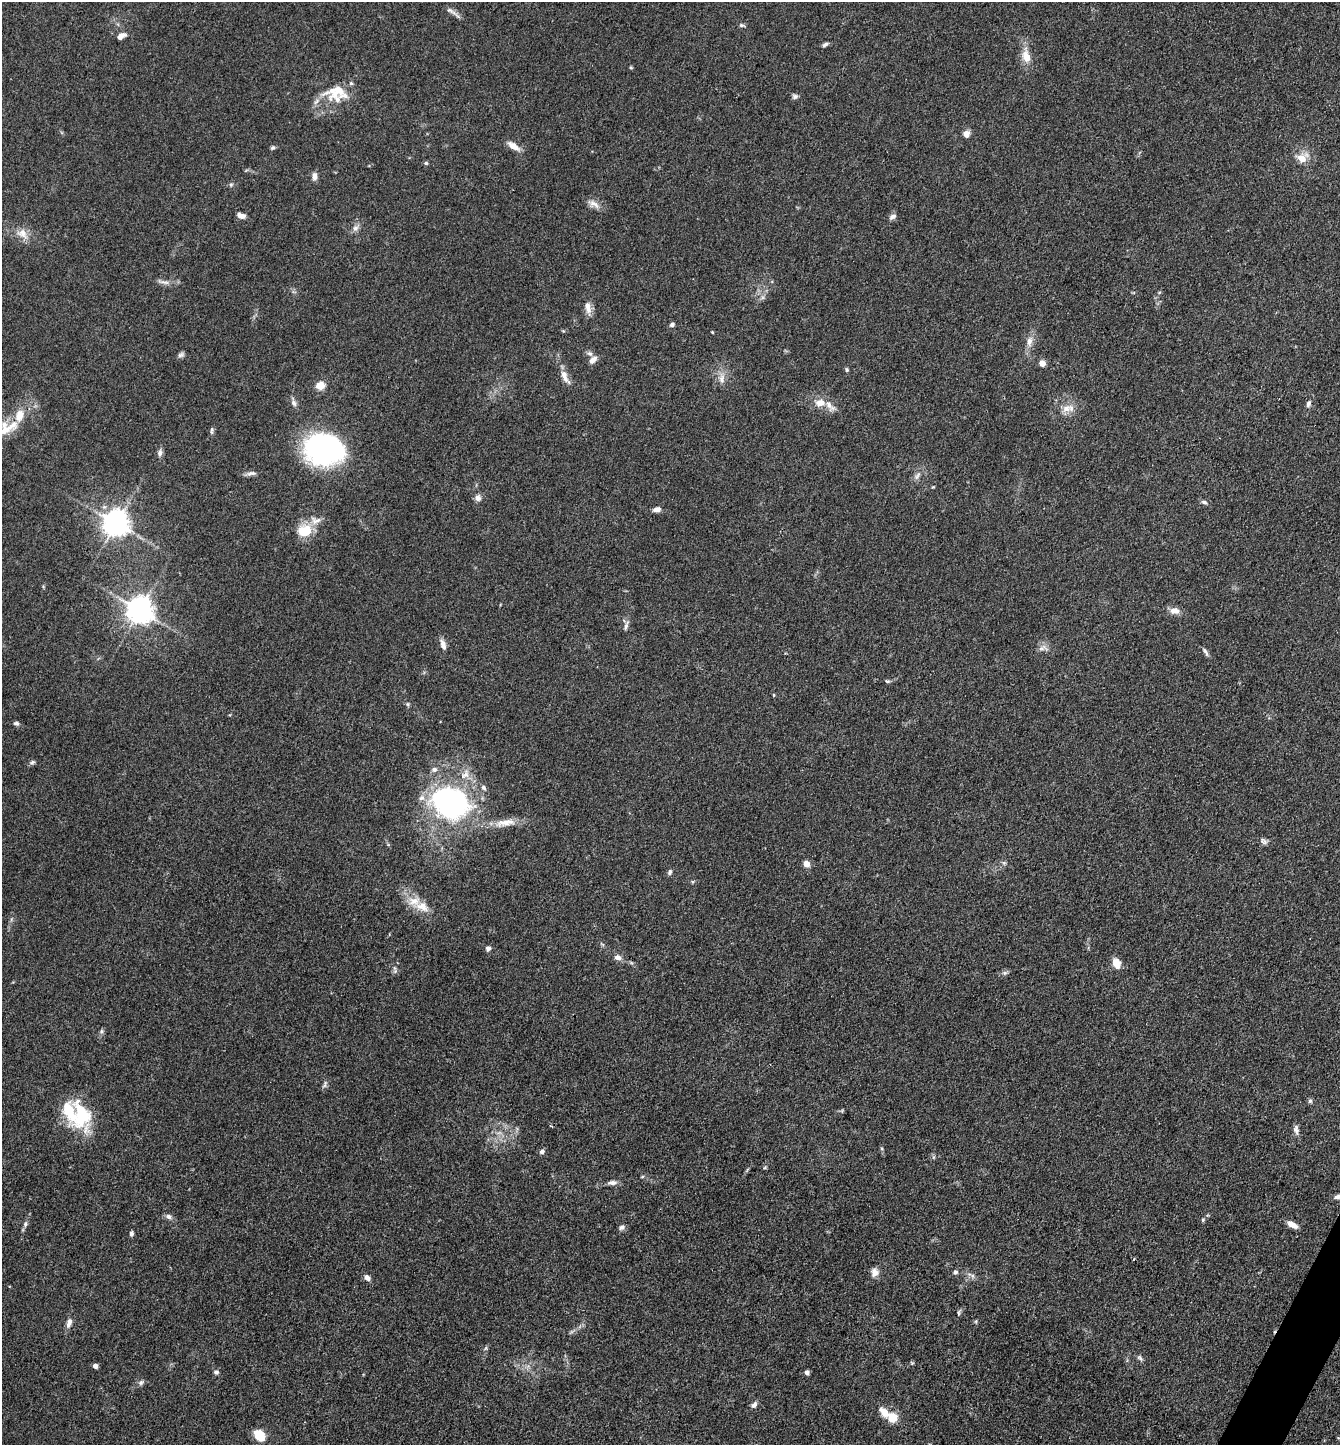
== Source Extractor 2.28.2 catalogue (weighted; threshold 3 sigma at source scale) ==
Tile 6 of 4 x 4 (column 2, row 2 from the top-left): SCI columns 1624-2961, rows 2889-4331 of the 5784 x 5775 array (HDU 1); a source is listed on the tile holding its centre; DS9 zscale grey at full resolution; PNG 1342 x 1447 px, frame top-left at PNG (2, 2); no overlay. Shown black and unused: <1% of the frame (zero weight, under 3 of 4 exposures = <1% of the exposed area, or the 3 px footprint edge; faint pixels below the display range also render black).
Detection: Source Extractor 2.28.2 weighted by HDU 2 'WHT'; one run over the whole footprint, this tile lists its part. Background 0.0825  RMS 0.0063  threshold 0.0284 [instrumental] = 3 sigma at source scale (4.5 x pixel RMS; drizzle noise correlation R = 1.50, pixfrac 1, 0.05/0.05 arcsec/px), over >= 5 px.
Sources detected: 115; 2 inside a brighter object's white glare — not listed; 8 inside a brighter listed object's ellipse — not listed separately; the other 105 listed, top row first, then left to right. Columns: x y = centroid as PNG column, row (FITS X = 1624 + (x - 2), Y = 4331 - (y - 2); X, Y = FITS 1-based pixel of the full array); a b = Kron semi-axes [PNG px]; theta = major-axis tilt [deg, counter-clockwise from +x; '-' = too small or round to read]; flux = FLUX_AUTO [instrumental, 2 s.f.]
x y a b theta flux
450 10 13 6 -34 2.7
741 25 8 5 -17 1.3
121 36 11 6 29 3.5
825 44 8 5 31 1.6
1026 57 16 9 -79 8.9
631 68 5 3 - 0.63
337 91 36 22 6 20
795 96 7 6 - 1.7
966 134 7 7 - 4.2
514 146 17 7 -33 5.4
272 148 6 5 - 1.2
1302 158 9 7 30 9.7
426 163 5 5 - 1
314 176 9 6 -83 3.2
231 184 6 5 - 1.1
594 204 19 8 -29 4.4
241 216 10 5 -16 3.6
892 217 10 6 30 2.2
356 228 9 8 - 2.7
23 234 18 12 -43 7.5
163 282 20 4 -11 3
588 309 12 9 -64 4.4
672 325 6 4 24 1.7
712 332 3 3 - 0.5
1029 341 13 7 78 4.7
590 354 8 6 -33 1.9
181 355 9 6 19 1.7
593 360 9 6 44 3.8
1042 363 4 4 - 9.7
847 370 5 5 - 0.97
565 376 21 8 -65 5.7
722 379 14 8 88 4.4
320 386 7 6 - 12
294 403 10 6 -62 2.2
820 403 15 10 3 6.5
1308 404 10 6 71 2.3
1066 408 13 10 4 5.9
5 429 20 18 17 11
212 431 10 3 87 1.1
324 452 29 22 40 160
160 453 8 7 - 2.2
251 473 14 6 8 2.4
917 476 12 5 58 2.4
478 498 9 7 -78 2.9
1204 502 8 5 -15 1.6
657 509 9 5 9 3.5
116 523 8 8 - 760
304 530 18 15 19 15
139 610 8 8 - 770
1174 611 11 7 -8 5.2
626 626 13 4 72 2
443 644 13 6 -73 3.7
1041 648 6 6 - 2
1205 651 14 4 -56 1.8
887 681 7 4 -17 0.92
774 695 5 3 - 0.55
408 704 6 4 -89 0.92
16 723 7 5 -9 1.5
32 762 8 5 27 1.3
434 769 8 7 - 2.2
483 787 7 5 -46 1.7
450 802 39 33 -19 140
505 822 32 9 6 9.9
1263 841 11 7 -37 2.2
806 864 5 4 - 9.7
670 872 7 5 74 1.6
422 907 24 13 -21 10
488 948 7 6 - 1.8
618 957 9 6 -8 3.1
1116 963 13 8 -71 6.7
394 968 9 4 -80 1.5
1005 973 7 5 20 1.6
102 1031 6 5 - 1.2
325 1084 12 4 66 1.6
1310 1101 6 5 - 1.3
69 1111 55 23 -51 34
1296 1129 13 6 -83 2.8
881 1148 6 4 -71 0.82
542 1152 6 5 - 2
933 1157 6 4 -71 0.91
612 1183 13 6 6 2.8
1337 1197 10 5 19 2.4
169 1217 9 7 -23 2.4
1203 1220 6 4 70 0.97
25 1224 9 5 81 1.7
1292 1225 11 6 -28 6
622 1227 9 6 42 1.9
131 1233 6 4 78 1.5
1134 1259 4 3 - 0.6
875 1272 11 8 84 3.9
955 1272 6 5 - 1.5
969 1274 9 4 -19 1.7
367 1278 8 6 -35 3
958 1313 8 4 -90 1
69 1323 13 7 74 3.6
486 1348 7 4 71 0.98
1140 1358 10 5 -40 1.5
95 1366 4 4 - 3.1
216 1372 7 5 -17 1.5
807 1372 4 4 - 2.7
141 1382 8 7 - 1.8
754 1405 9 6 47 2.2
884 1412 10 7 -50 8
892 1418 5 5 - 31
259 1435 11 8 -50 18
Isophote crosses this tile's border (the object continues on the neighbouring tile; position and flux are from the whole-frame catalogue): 2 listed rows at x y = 5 429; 1337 1197